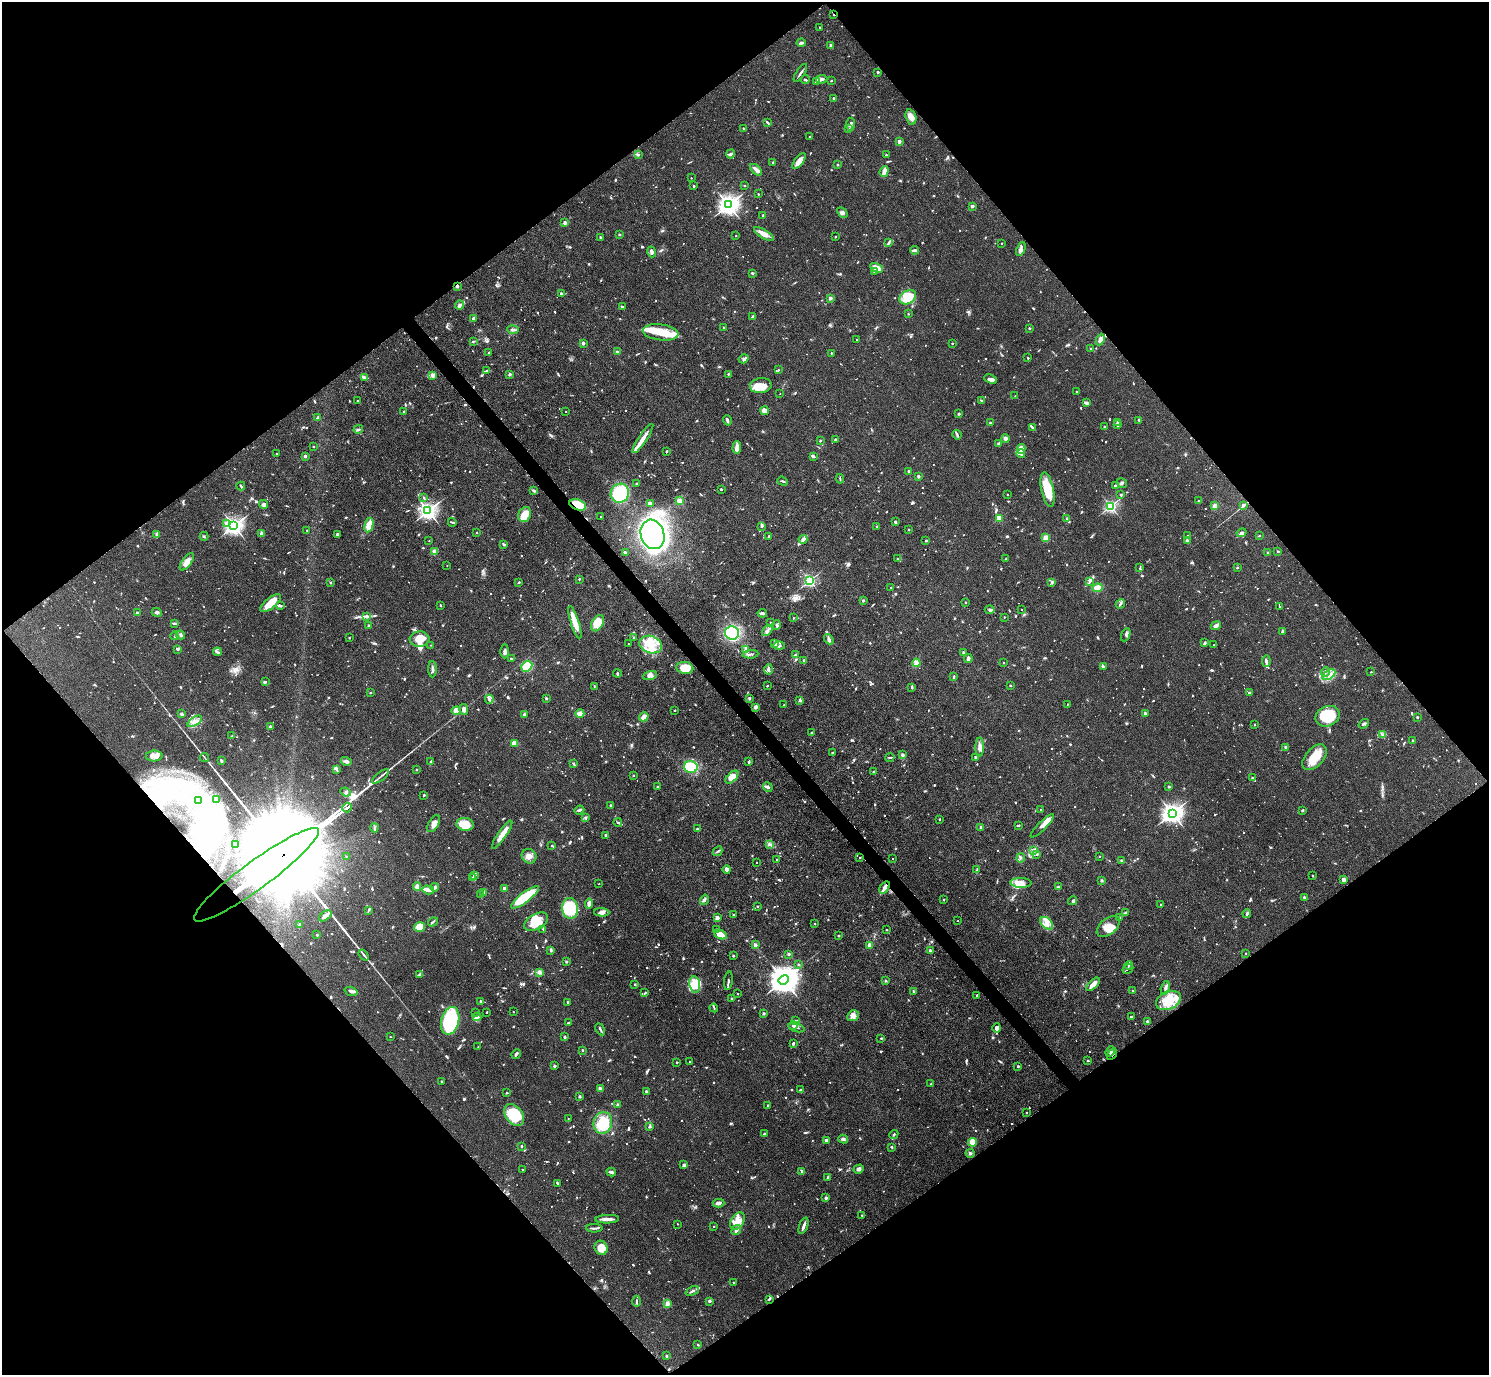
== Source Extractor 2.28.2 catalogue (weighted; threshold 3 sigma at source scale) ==
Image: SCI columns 4-5951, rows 300-5791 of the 5954 x 5950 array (HDU 1 of 3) = the unmasked area's bounding box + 8 px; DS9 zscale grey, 4 x 4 block average (1 PNG px = mean of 4 x 4 image px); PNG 1491 x 1377 px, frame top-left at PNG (2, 2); each listed source drawn as its Kron ellipse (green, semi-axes under 4 px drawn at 4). Shown black and unused: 50% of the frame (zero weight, under 3 of 4 exposures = <1% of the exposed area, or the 3 px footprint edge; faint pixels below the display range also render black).
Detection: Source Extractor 2.28.2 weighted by HDU 2 'WHT'. Background 0.0816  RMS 0.0057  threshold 0.0256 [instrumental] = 3 sigma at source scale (4.5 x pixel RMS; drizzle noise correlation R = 1.50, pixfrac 1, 0.05/0.05 arcsec/px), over >= 5 px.
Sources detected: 1599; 16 too faint to see at this stretch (4 x 4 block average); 13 inside a brighter object's white glare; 11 cosmic-ray / hot-pixel residue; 1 long thin detection or spike segment (spike, bleed or trail) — neither listed nor drawn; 29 coinciding with a brighter row at this scale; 104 inside a brighter listed object's ellipse — not listed separately; of the other 1425, all 500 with FLUX_AUTO >= 3.51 (the completeness limit of this list) listed and drawn (925 fainter detections not listed), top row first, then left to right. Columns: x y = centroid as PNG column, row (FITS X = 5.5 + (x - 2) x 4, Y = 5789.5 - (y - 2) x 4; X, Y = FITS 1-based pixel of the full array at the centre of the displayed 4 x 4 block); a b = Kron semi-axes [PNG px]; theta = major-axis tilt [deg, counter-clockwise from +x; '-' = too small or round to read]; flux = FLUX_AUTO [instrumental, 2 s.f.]
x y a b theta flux
834 15 2 2 - 7.6
820 27 2 2 - 3.6
801 43 4 2 - 6.3
831 46 4 2 - 13
878 72 2 2 - 22
800 73 10 2 57 8.3
805 79 4 2 - 5.1
822 79 5 3 - 9.4
831 81 2 2 - 9.8
816 82 3 2 - 5.2
833 98 2 2 - 3.6
911 117 8 5 -73 25
767 122 4 2 - 6.1
851 124 6 2 86 8.6
743 128 2 2 - 14
848 128 3 3 - 5.2
810 137 2 2 - 4.5
899 141 2 2 - 48
731 154 5 2 - 8.9
638 155 3 2 - 3.9
886 155 2 2 - 11
799 161 9 4 53 25
773 162 2 2 - 7.6
838 165 2 2 - 15
756 170 7 3 -44 12
884 171 5 2 - 28
691 178 2 2 - 4.6
694 186 2 2 - 19
745 186 2 2 - 10
758 194 2 2 - 3.6
728 205 3 3 - 2400
972 206 2 2 - 43
842 213 6 3 -45 8.1
763 215 2 2 - 22
565 223 2 2 - 43
764 234 11 4 -31 29
619 235 2 2 - 14
736 236 2 2 - 5
600 237 2 2 - 11
835 237 2 2 - 5.7
888 243 4 2 - 5.5
1002 243 2 2 - 6.9
1021 249 7 3 66 9.2
914 250 4 2 - 14
652 252 5 3 - 11
876 268 7 3 -25 40
874 272 2 2 - 5.4
752 273 2 2 - 12
457 286 3 2 - 5.1
561 294 2 2 - 18
908 297 9 6 30 90
830 298 2 2 - 47
459 305 4 3 - 12
622 307 2 2 - 12
908 314 2 2 - 5.7
753 317 4 2 - 10
473 318 3 2 - 6.6
724 327 2 2 - 8.3
1029 328 2 2 - 17
513 330 6 2 -9 9.1
661 332 18 8 -7 73
857 339 2 2 - 4.7
1100 340 6 2 65 23
473 341 3 2 - 4.1
583 343 2 2 - 39
952 343 2 2 - 13
1091 348 2 2 - 3.6
617 351 4 2 - 3.6
489 353 2 2 - 11
831 353 2 2 - 8.6
1028 358 2 2 - 15
744 359 5 3 - 8.1
778 370 2 2 - 6.5
487 371 3 3 - 5.2
510 374 2 2 - 35
728 374 2 2 - 11
433 375 3 3 - 11
364 377 3 2 - 11
991 379 7 4 -23 16
761 386 11 7 10 39
1076 392 2 2 - 3.6
780 394 2 2 - 3.6
1015 396 2 2 - 3.5
358 401 2 2 - 4.9
981 401 3 2 - 3.5
1086 403 4 2 - 12
765 411 4 4 - 19
404 412 2 2 - 16
566 412 2 2 - 4.1
959 414 2 2 - 19
318 417 3 2 - 5.8
727 420 5 2 - 8.5
1139 420 2 2 - 4
1118 422 2 2 - 27
990 423 2 2 - 26
1118 425 2 2 - 25
1032 427 3 2 - 3.7
1104 427 2 2 - 6.7
358 429 5 2 - 4.8
957 435 5 2 - 6.5
643 438 17 3 56 34
835 439 2 2 - 3.5
1005 439 4 2 - 16
820 440 3 2 - 4
999 443 3 2 - 6.7
313 446 2 2 - 10
737 447 6 3 87 22
1021 449 5 4 - 46
666 451 3 2 - 3.5
276 454 2 2 - 4.2
1021 454 4 3 - 9.2
305 456 2 2 - 23
813 456 3 2 - 9.8
908 471 2 2 - 17
918 476 2 2 - 29
840 479 5 2 - 3.6
783 481 5 2 - 5
636 483 2 2 - 7.8
1122 483 5 2 - 4.9
241 486 4 2 - 4.3
1115 486 3 2 - 4.1
721 489 2 2 - 15
1048 490 18 6 -78 85
533 491 3 3 - 5.9
620 493 10 9 - 230
1008 495 2 2 - 5.6
1121 495 2 2 - 4.8
424 498 3 2 - 4.6
1198 500 2 2 - 5.1
680 501 2 2 - 150
650 503 3 3 - 9.2
263 504 5 3 - 8.3
578 505 9 5 -20 70
1243 505 3 2 - 35
1111 506 2 2 - 730
1215 506 2 2 - 34
428 511 3 2 - 1800
525 514 8 6 66 54
601 516 2 2 - 5.8
999 518 2 2 - 140
1067 518 3 2 - 3.9
452 522 4 2 - 4.2
895 522 3 2 - 4.2
226 523 4 3 - 8.6
369 525 7 4 76 38
234 526 3 3 - 1900
762 526 4 3 - 5.6
877 526 2 2 - 4.3
909 529 2 2 - 11
307 530 2 2 - 4.4
477 533 2 2 - 7.4
1242 533 5 3 - 8
156 534 3 2 - 5
262 534 4 3 - 10
337 534 2 2 - 5.5
653 534 15 11 -71 900
204 536 4 2 - 3.7
769 536 2 2 - 16
1188 536 2 2 - 14
1259 536 2 2 - 4.8
1046 538 3 3 - 19
803 539 4 3 - 8.3
926 540 2 2 - 15
429 541 2 2 - 4.8
1187 541 2 2 - 40
504 544 2 2 - 9.8
435 551 2 2 - 100
1278 551 2 2 - 13
625 553 2 2 - 20
1268 553 2 2 - 18
898 559 3 2 - 3.8
1006 559 2 2 - 11
187 562 10 4 54 28
447 566 2 2 - 3.7
1140 568 4 2 - 3.7
1237 568 2 2 - 11
579 579 2 2 - 8.7
810 580 2 2 - 630
1089 581 3 2 - 4.1
519 582 2 2 - 12
1052 582 3 2 - 4.5
330 583 2 2 - 13
891 587 2 2 - 5
1097 588 5 4 - 27
863 600 2 2 - 6.2
965 602 2 2 - 10
270 603 12 5 39 51
1120 604 5 2 - 6.2
440 605 2 2 - 3.5
280 606 4 3 - 5.7
1280 607 2 2 - 4.9
1021 609 2 2 - 3.6
990 610 5 4 - 6.4
137 613 2 2 - 38
157 613 5 3 - 7.4
762 613 4 2 - 9
366 616 3 3 - 8
1004 617 2 2 - 3.9
793 618 2 2 - 3.9
575 622 17 3 -73 69
770 622 2 2 - 8.1
174 623 4 2 - 6.4
598 623 9 5 62 70
369 625 2 2 - 15
776 625 5 3 - 6.4
1216 626 5 4 - 10
767 630 6 2 44 8.4
1282 631 3 2 - 10
732 633 7 6 - 160
181 635 4 3 - 6.7
1126 635 7 3 67 8
175 636 4 2 - 3.8
634 637 2 2 - 9
349 638 2 2 - 5.8
420 639 10 7 5 39
829 639 6 2 -50 6.4
1205 642 4 2 - 4.6
774 643 3 2 - 4
628 644 2 2 - 5.8
431 645 2 2 - 3.6
651 645 11 8 -18 67
1214 645 2 2 - 3.9
779 646 6 3 -1 10
177 649 3 2 - 4.4
746 650 3 3 - 6.6
505 651 7 3 -90 9.3
217 652 4 2 - 6.1
963 652 2 2 - 22
750 654 8 2 4 8
796 655 4 2 - 5.1
968 658 4 3 - 8.9
511 659 2 2 - 3.9
804 660 3 2 - 4.1
1266 661 5 3 - 7.8
916 663 4 3 - 31
1004 663 2 2 - 6.7
527 666 6 4 43 60
1103 667 4 2 - 7.8
685 668 8 6 -9 62
432 669 8 2 -89 10
768 669 5 2 - 6.6
1326 672 5 3 - 8.1
1371 672 2 2 - 3.8
617 673 4 2 - 4.2
1329 675 7 4 33 20
650 676 7 3 18 11
954 676 3 2 - 4.1
265 682 3 3 - 3.9
1010 685 2 2 - 8.2
594 686 2 2 - 4.5
767 686 2 2 - 4.8
912 687 3 2 - 4.1
370 693 2 2 - 6.6
1249 693 2 2 - 28
546 698 3 2 - 3.8
749 698 3 2 - 4.9
489 699 4 3 - 6.7
800 700 4 3 - 5
1067 704 2 2 - 5.3
784 705 2 2 - 11
755 707 3 2 - 15
464 709 5 4 - 13
675 710 2 2 - 8.1
456 711 5 4 - 9.7
580 713 4 2 - 40
1145 713 2 2 - 24
181 714 4 3 - 5
524 714 3 3 - 4
1328 716 12 10 25 150
644 717 5 3 - 34
1417 717 2 2 - 16
195 721 8 4 34 18
1364 724 5 2 - 8.1
1254 725 2 2 - 6.6
270 727 3 2 - 8.3
812 733 3 2 - 7.5
1383 734 3 2 - 4.2
232 736 3 2 - 6.6
1412 741 2 2 - 3.8
514 743 3 3 - 26
980 747 9 3 90 18
1285 747 2 2 - 20
833 753 3 2 - 4.1
903 755 2 2 - 45
154 756 8 5 2 20
890 757 5 2 - 4
975 757 2 2 - 4.8
1315 757 15 9 48 72
205 758 5 2 - 4
221 761 4 2 - 6.4
346 761 5 3 - 10
431 762 4 2 - 5.4
749 762 3 2 - 5.7
574 764 4 2 - 5.2
691 767 7 6 - 110
337 770 4 2 - 5.5
416 770 2 2 - 13
873 772 2 2 - 8.7
380 776 10 2 40 8.4
633 776 2 2 - 14
732 777 8 4 45 34
1252 778 2 2 - 3.6
657 787 2 2 - 7.3
768 787 5 3 - 6.8
1169 787 3 2 - 4.2
346 792 5 2 - 5.7
424 795 2 2 - 16
216 799 4 2 - 4.6
199 801 3 2 - 3.7
611 805 2 2 - 18
347 808 5 2 - 2900
579 810 5 2 - 7.2
1041 810 2 2 - 5.7
1302 810 2 2 - 5.2
1172 813 3 3 - 2600
586 818 4 2 - 4
940 819 2 2 - 5.7
618 822 4 2 - 4
434 824 9 5 60 19
465 824 9 6 -8 67
1019 825 2 2 - 8.6
1042 826 16 4 45 22
981 827 2 2 - 32
374 828 4 2 - 6.1
697 829 2 2 - 21
502 835 16 3 55 45
606 835 2 2 - 24
770 844 4 2 - 4.9
235 845 4 2 - 5.6
552 846 2 2 - 8.8
717 851 5 2 - 4.1
1034 851 3 2 - 4.8
1036 854 4 2 - 4.7
346 856 2 2 - 4
529 856 7 7 - 21
1099 856 2 2 - 5.1
860 857 2 2 - 6.6
1021 858 5 2 - 3.9
777 859 2 2 - 5.5
893 859 2 2 - 5.1
1121 861 4 2 - 4.6
757 863 2 2 - 3.5
727 869 4 3 - 11
977 870 3 2 - 3.9
256 875 77 14 36 280000
474 876 4 2 - 4.7
1313 876 2 2 - 5
473 878 2 2 - 7.8
1344 880 2 2 - 53
1102 881 2 2 - 25
1021 883 10 5 -3 41
599 884 2 2 - 4
417 887 4 3 - 13
435 887 4 2 - 15
885 887 7 2 53 28
1058 887 3 2 - 12
505 888 2 2 - 43
428 890 6 3 -17 18
484 893 4 2 - 4.2
480 894 2 2 - 4.3
525 897 17 5 38 140
1304 898 4 2 - 6.4
704 900 5 3 - 6.7
944 900 2 2 - 7.6
1072 901 4 3 - 6.5
589 904 5 3 - 18
1161 904 2 2 - 7.4
757 906 2 2 - 5.6
570 908 10 8 -84 170
368 910 3 2 - 4.1
602 912 7 4 -4 14
1125 913 3 2 - 4.9
1247 914 4 2 - 5
733 915 2 2 - 7.1
325 916 7 4 38 14
717 918 2 2 - 68
1120 918 2 2 - 9.1
958 921 2 2 - 4.1
433 922 5 2 - 5.1
536 922 13 7 29 56
1047 923 7 5 -44 25
815 924 2 2 - 5.7
300 925 2 2 - 38
1108 926 13 8 40 45
420 927 5 5 - 39
543 929 4 2 - 4.7
716 930 2 2 - 17
886 930 2 2 - 6.1
317 935 2 2 - 5.5
721 935 6 3 -22 44
839 936 3 2 - 4.1
755 945 2 2 - 41
869 945 2 2 - 68
551 950 4 2 - 5.7
931 951 4 2 - 8.5
1246 953 2 2 - 6.8
788 954 2 2 - 27
364 955 6 2 -52 7
733 956 2 2 - 16
566 962 2 2 - 18
798 965 2 2 - 7.5
1129 965 4 2 - 3.6
1128 969 6 2 29 3.9
539 972 3 3 - 9.3
419 974 3 2 - 4.2
784 980 5 4 - 6400
728 981 9 2 83 8.2
886 981 2 2 - 19
695 984 8 5 -82 38
1093 984 8 3 46 31
635 985 2 2 - 14
1165 988 7 3 75 10
351 991 6 2 -17 11
913 991 2 2 - 10
1133 991 2 2 - 12
645 993 3 2 - 3.5
738 994 2 2 - 6
977 995 2 2 - 9.1
732 998 2 2 - 10
1168 1000 13 8 25 62
481 1002 3 2 - 11
568 1002 2 2 - 16
714 1008 4 2 - 3.7
487 1012 2 2 - 6.9
513 1012 2 2 - 4.3
475 1013 2 2 - 3.5
763 1014 2 2 - 23
853 1016 6 5 - 16
477 1017 4 3 - 7.7
1131 1017 3 2 - 7.2
450 1021 14 9 76 390
795 1021 3 2 - 4.2
1147 1021 2 2 - 14
568 1023 2 2 - 18
793 1025 5 3 - 8
796 1028 8 2 -15 5.5
997 1028 4 3 - 10
600 1029 6 2 -60 5.3
390 1037 2 2 - 5
564 1037 3 2 - 3.7
881 1038 2 2 - 4.1
793 1044 3 2 - 7.7
478 1047 2 2 - 5.1
582 1050 2 2 - 10
1110 1052 5 3 - 8.4
516 1054 5 2 - 8.3
1112 1054 6 3 59 9.7
690 1061 2 2 - 4.5
1088 1061 2 2 - 14
677 1062 2 2 - 6.8
554 1066 2 2 - 20
1018 1066 2 2 - 13
441 1081 2 2 - 5.5
931 1084 2 2 - 5.2
600 1089 2 2 - 62
801 1090 2 2 - 5.6
646 1092 2 2 - 29
507 1093 2 2 - 7.4
580 1097 2 2 - 9.3
618 1105 2 2 - 30
768 1105 2 2 - 7.5
1026 1113 2 2 - 6
514 1115 12 8 -52 150
568 1119 2 2 - 4.5
603 1123 11 9 74 110
649 1127 3 2 - 5.8
764 1134 4 2 - 3.8
894 1134 5 2 - 4
843 1139 5 3 - 6.7
826 1140 2 2 - 36
972 1142 4 3 - 55
521 1146 2 2 - 19
891 1147 3 2 - 3.6
970 1153 4 3 - 7.1
684 1165 4 3 - 5.8
858 1169 5 3 - 7.2
522 1170 2 2 - 7.3
802 1171 3 2 - 5.1
611 1172 5 2 - 11
828 1177 2 2 - 6.9
557 1183 4 2 - 5.4
826 1198 3 2 - 6.7
719 1203 6 3 -2 11
862 1215 2 2 - 7.6
607 1219 12 3 2 22
737 1221 9 6 58 38
678 1224 2 2 - 4.6
804 1226 8 2 69 14
714 1227 2 2 - 7.5
594 1228 8 2 -1 7.1
736 1230 5 3 - 10
601 1248 7 6 - 45
733 1283 2 2 - 3.9
692 1291 7 2 23 7.6
769 1299 4 2 - 4.1
637 1301 5 2 - 5.4
709 1301 2 2 - 30
667 1304 3 2 - 28
698 1345 2 2 - 13
666 1356 2 2 - 13
Overlapping masked pixels (flux is a lower limit): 7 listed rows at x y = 834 15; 457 286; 578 505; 1243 505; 256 875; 885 887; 1112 1054
Diffuse or blended objects may show on this block-average render without a row.